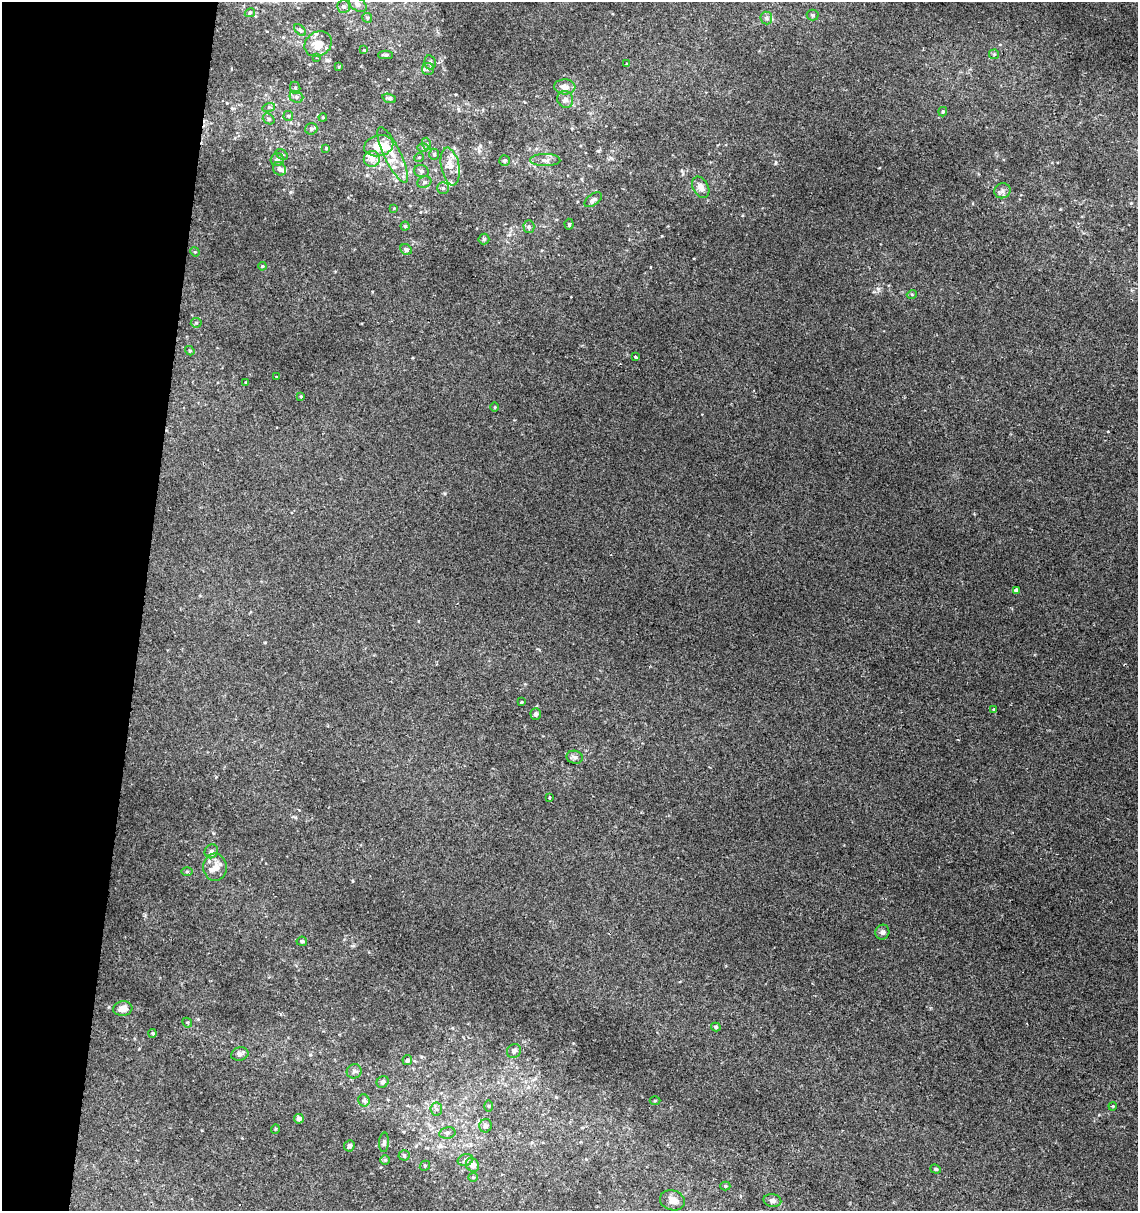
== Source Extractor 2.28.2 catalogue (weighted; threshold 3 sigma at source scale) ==
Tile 9 of 4 x 4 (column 1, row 3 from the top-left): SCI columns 227-1362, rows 1219-2427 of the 5057 x 4845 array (HDU 1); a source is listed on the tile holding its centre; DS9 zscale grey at full resolution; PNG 1140 x 1213 px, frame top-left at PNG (2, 2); each listed source drawn as its Kron ellipse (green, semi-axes under 4 px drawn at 4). Shown black and unused: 12% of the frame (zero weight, under 2 of 3 exposures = <1% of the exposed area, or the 3 px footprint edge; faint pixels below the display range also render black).
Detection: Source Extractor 2.28.2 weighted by HDU 2 'WHT'; one run over the whole footprint, this tile lists its part. Background 0.0117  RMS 0.0051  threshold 0.0231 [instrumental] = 3 sigma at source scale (4.5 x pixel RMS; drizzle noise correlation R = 1.50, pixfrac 1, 0.0396/0.0396 arcsec/px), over >= 5 px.
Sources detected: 117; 1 inside a brighter object's white glare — neither listed nor drawn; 12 inside a brighter listed object's ellipse — not listed separately; the other 104 listed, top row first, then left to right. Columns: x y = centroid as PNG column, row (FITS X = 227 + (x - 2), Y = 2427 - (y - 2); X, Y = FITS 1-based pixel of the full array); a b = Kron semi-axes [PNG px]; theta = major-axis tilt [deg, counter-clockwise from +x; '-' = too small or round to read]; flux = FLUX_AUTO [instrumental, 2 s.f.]
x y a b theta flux
358 4 10 6 -33 2.1
343 7 6 6 - 1.3
250 13 5 4 - 0.61
813 15 6 5 - 0.96
367 18 5 4 - 0.66
766 18 6 6 - 1.2
300 30 7 4 -45 1
318 44 14 12 33 6.2
364 50 4 4 - 0.47
994 54 5 5 - 0.68
385 55 7 4 1 0.97
317 58 3 3 - 0.45
430 62 7 5 -77 1.3
627 64 3 3 - 0.48
339 67 3 2 - 0.49
428 69 6 6 - 1.3
565 87 10 7 -5 3.7
295 88 6 5 - 0.92
296 97 7 5 -22 1.3
389 98 7 4 -19 0.87
565 99 8 8 - 2
269 107 6 4 17 0.83
943 112 5 4 - 0.76
288 116 5 5 - 0.69
323 117 4 4 - 0.56
269 119 6 5 - 0.81
311 129 6 5 - 1.1
427 144 6 4 -72 0.8
379 146 15 10 12 10
326 148 4 3 - 0.81
423 148 6 4 0 0.8
282 154 6 4 -37 0.96
434 154 5 5 - 0.89
393 155 30 8 -64 8.3
419 157 5 3 - 0.44
372 159 8 8 - 3.4
277 160 7 6 - 1.8
545 160 15 6 -1 2.7
504 161 5 5 - 1.1
450 166 19 9 -79 5.4
279 169 7 6 - 1.8
421 171 7 6 - 1.4
424 182 7 5 21 1.2
701 187 11 7 -61 3.5
443 188 5 5 - 1.1
1002 191 8 7 - 1.9
593 200 10 5 36 1.5
394 208 4 3 - 0.37
569 224 5 4 - 0.87
405 226 4 4 - 0.76
529 226 6 5 - 1.1
484 239 5 5 - 0.81
406 250 6 5 - 1.7
195 252 5 4 - 0.53
262 266 4 3 - 0.53
912 294 5 3 - 0.48
196 323 5 5 - 0.84
190 351 5 4 - 0.58
635 357 3 3 - 2.8
276 377 3 2 - 0.57
246 382 3 2 - 0.41
301 396 3 3 - 0.55
495 407 5 3 - 0.5
1016 590 4 4 - 1.3
521 702 3 3 - 0.42
994 709 3 2 - 0.92
536 714 5 5 - 1.4
575 757 8 6 -12 1.6
550 797 3 3 - 1.3
211 851 7 6 - 1.6
215 867 13 12 - 4.4
187 872 5 3 - 0.62
882 932 7 7 - 1.6
302 941 5 4 - 1.1
123 1009 9 7 9 3.9
187 1023 5 3 - 0.6
716 1027 5 4 - 0.96
153 1033 4 4 - 0.69
514 1051 7 6 - 1.6
240 1054 8 6 15 1.7
407 1060 5 4 - 1.4
354 1071 7 7 - 1.4
383 1082 6 5 - 1.8
364 1100 6 5 - 1.1
655 1101 5 3 - 0.5
489 1106 6 4 -89 0.56
1113 1106 4 3 - 0.43
436 1109 6 6 - 1.4
299 1119 5 4 - 2.7
485 1126 7 6 - 1.6
275 1129 5 3 - 0.46
447 1133 8 5 11 1.4
384 1142 10 5 86 1.2
349 1146 6 5 - 1.5
404 1155 5 5 - 0.85
385 1160 5 5 - 0.69
465 1160 8 6 17 1.4
472 1165 7 6 - 4.1
425 1166 5 4 - 0.7
936 1169 5 4 - 0.68
473 1177 5 4 - 0.57
725 1186 5 4 - 0.62
672 1200 13 10 -17 4.5
772 1200 9 6 -11 2.1
Unlisted compact peaks at least as high as the median listed source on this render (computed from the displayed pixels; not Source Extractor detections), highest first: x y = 878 289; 776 163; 290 192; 295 817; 610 158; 265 642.